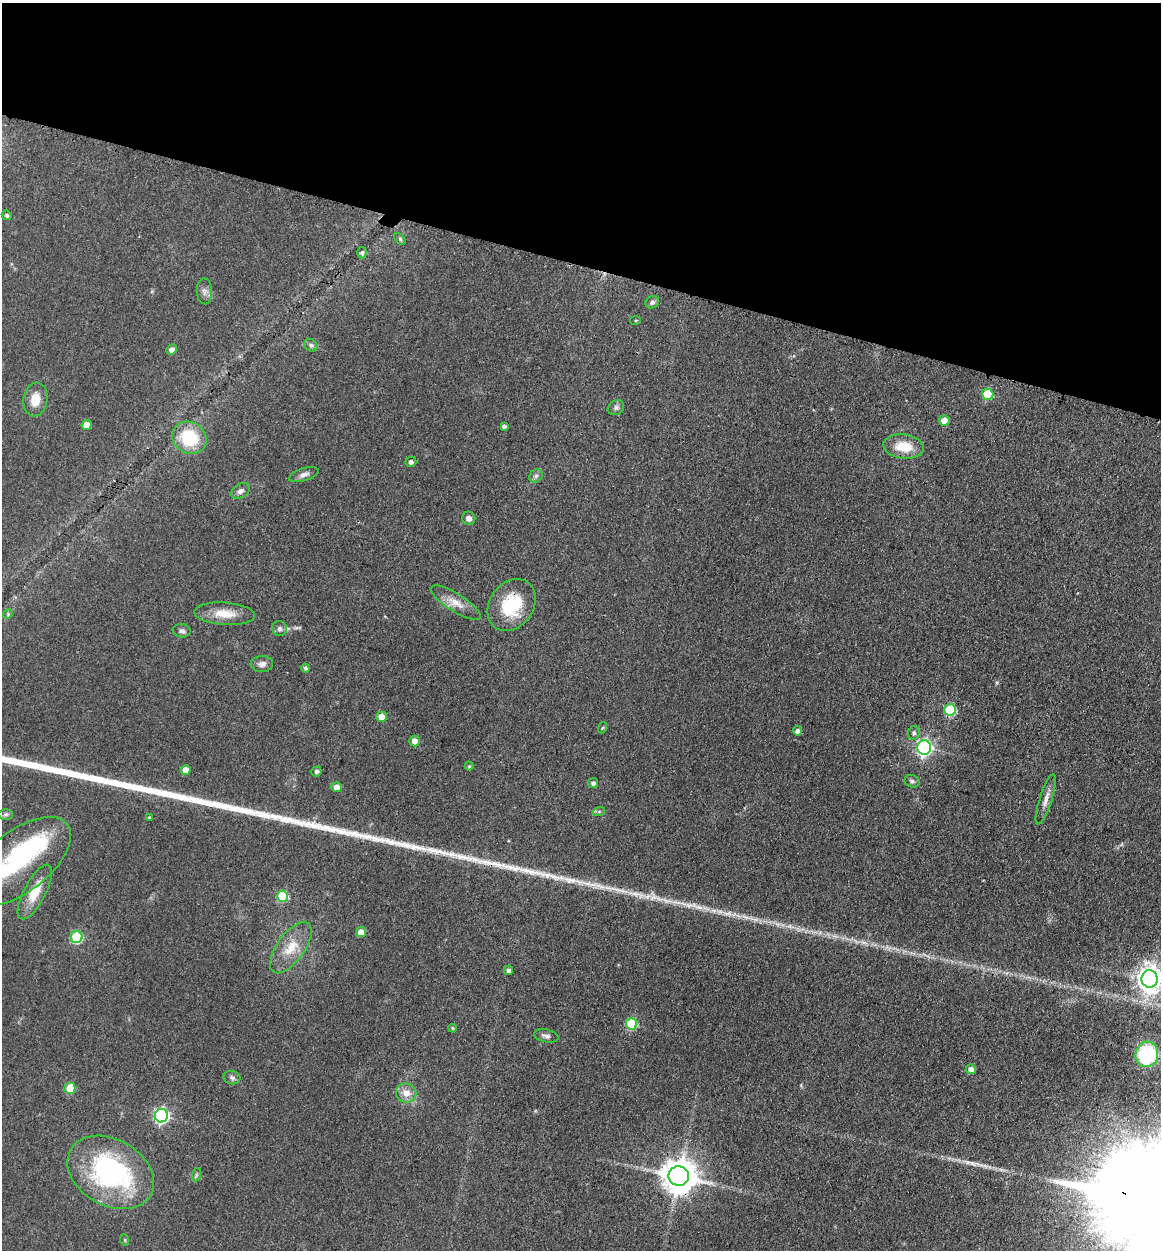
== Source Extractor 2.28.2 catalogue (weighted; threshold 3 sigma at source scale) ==
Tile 2 of 4 x 4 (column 2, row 1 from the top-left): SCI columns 1418-2576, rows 3764-5011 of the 5198 x 5223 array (HDU 1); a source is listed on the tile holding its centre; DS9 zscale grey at full resolution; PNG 1163 x 1252 px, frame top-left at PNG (2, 3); each listed source drawn as its Kron ellipse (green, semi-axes under 4 px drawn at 4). Shown black and unused: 21% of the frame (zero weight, under 3 of 4 exposures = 3% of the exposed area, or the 3 px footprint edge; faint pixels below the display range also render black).
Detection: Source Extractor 2.28.2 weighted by HDU 2 'WHT'; one run over the whole footprint, this tile lists its part. Background 0.0721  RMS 0.0069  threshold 0.0309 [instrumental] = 3 sigma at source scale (4.5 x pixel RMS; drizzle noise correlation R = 1.50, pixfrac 1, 0.05/0.05 arcsec/px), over >= 5 px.
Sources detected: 70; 2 inside a brighter object's white glare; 1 long thin detection or spike segment (spike, bleed or trail) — neither listed nor drawn; the other 67 listed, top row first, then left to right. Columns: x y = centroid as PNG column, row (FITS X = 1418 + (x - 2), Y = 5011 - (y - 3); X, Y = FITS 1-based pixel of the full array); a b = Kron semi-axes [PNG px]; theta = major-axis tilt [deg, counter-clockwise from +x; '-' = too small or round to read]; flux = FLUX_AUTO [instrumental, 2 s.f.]
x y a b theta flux
7 215 5 4 - 1.4
400 239 7 4 -46 1
362 253 6 4 85 1.4
204 291 13 8 -86 3.1
652 302 7 6 - 1.6
635 320 5 3 - 0.72
311 345 7 5 -42 1.5
171 349 5 5 - 3.5
988 394 6 5 - 24
35 400 17 12 82 11
616 408 8 7 - 2
944 420 5 5 - 8.6
87 425 5 5 - 8.7
504 426 4 4 - 2
189 438 18 15 -31 31
904 447 20 12 -6 15
411 462 5 5 - 1.8
304 475 15 6 18 3.1
536 476 7 6 - 1.9
240 491 10 7 30 3
469 518 7 6 - 2.9
456 603 29 9 -32 8.6
511 605 28 21 55 34
8 614 5 4 - 0.78
225 614 30 11 -4 13
279 629 8 7 - 2.2
182 631 9 6 -8 2.1
262 664 11 8 3 3.4
306 668 4 4 - 1.8
950 710 6 6 - 41
381 717 5 5 - 8.3
602 728 6 3 70 0.62
797 731 4 4 - 2.5
914 733 7 6 - 2.1
415 741 5 5 - 5.1
924 747 7 7 - 210
469 766 4 4 - 0.92
186 770 5 5 - 8.7
316 771 5 5 - 1.6
912 781 8 6 -17 1.8
593 783 5 5 - 1.8
337 787 5 5 - 5.9
1046 800 26 6 72 5.6
599 811 6 4 19 0.99
6 814 7 5 1 1.3
149 817 4 3 - 0.54
20 861 60 30 38 85
35 892 30 11 62 15
283 896 5 5 - 35
361 932 5 5 - 6.9
77 937 6 6 - 52
291 948 30 14 54 16
509 970 4 4 - 1.9
1150 979 9 8 - 720
631 1024 5 5 - 40
453 1028 4 3 - 0.85
546 1036 12 6 -12 2.6
1147 1054 13 11 77 60
971 1069 5 5 - 3.6
232 1078 8 6 -14 1.9
70 1088 5 5 - 20
406 1093 10 9 - 6.6
161 1116 7 6 - 160
111 1172 46 33 -30 120
196 1175 7 4 71 1.1
679 1176 10 9 - 1500
125 1240 6 3 -71 0.71
Overlapping masked pixels (flux is a lower limit): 2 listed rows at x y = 511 605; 679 1176
Isophote crosses this tile's border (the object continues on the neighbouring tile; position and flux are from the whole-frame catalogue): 1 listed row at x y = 1150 979
Unlisted compact peaks at least as high as the median listed source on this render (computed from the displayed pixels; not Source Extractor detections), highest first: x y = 510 867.